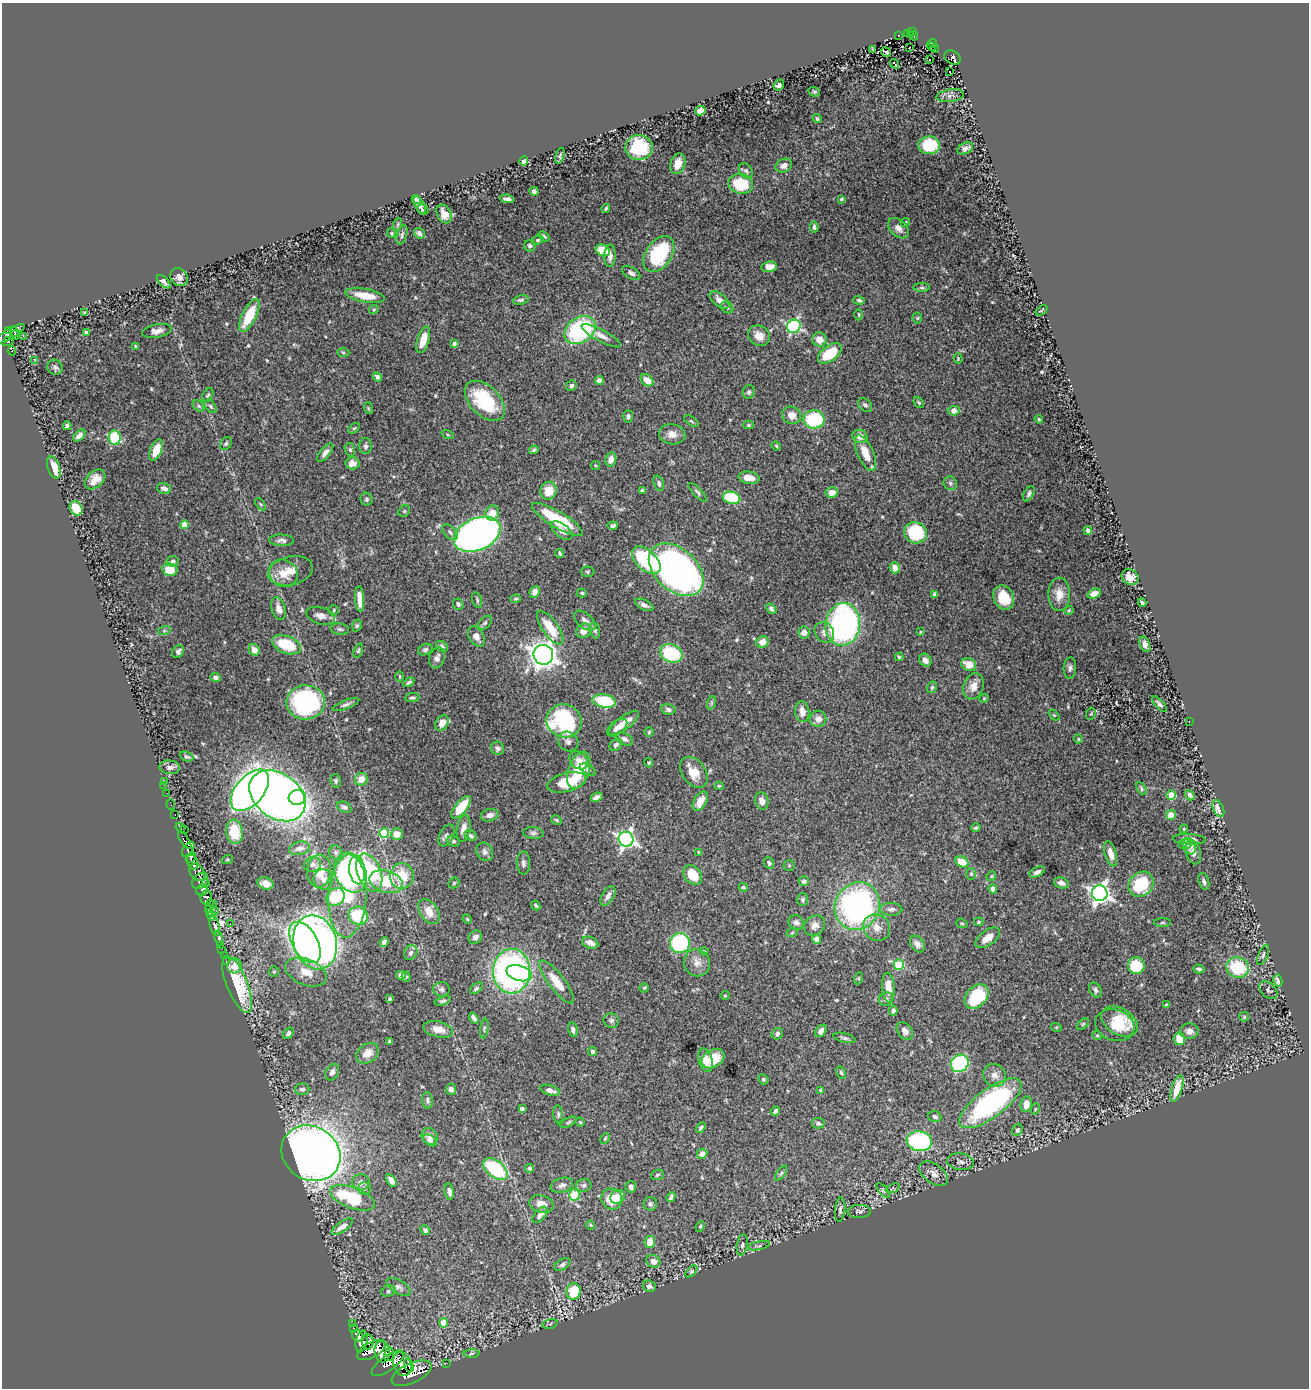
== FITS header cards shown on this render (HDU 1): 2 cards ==
NAXIS1  =                 1307
NAXIS2  =                 1386

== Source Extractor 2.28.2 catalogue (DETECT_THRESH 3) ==
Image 1307 x 1386 px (HDU 1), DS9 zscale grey, 1 PNG px = 1 image px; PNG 1311 x 1390 px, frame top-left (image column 1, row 1386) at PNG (2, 3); each listed source drawn as its Kron ellipse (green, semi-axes under 4 px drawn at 4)
Background 1.5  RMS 0.023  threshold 0.0704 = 3 sigma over >= 5 px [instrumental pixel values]
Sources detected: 546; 3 with non-positive FLUX_AUTO (blend fragments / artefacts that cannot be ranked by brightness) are neither listed nor drawn; of the other 543, the 500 brightest by FLUX_AUTO listed and drawn (43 fainter detections omitted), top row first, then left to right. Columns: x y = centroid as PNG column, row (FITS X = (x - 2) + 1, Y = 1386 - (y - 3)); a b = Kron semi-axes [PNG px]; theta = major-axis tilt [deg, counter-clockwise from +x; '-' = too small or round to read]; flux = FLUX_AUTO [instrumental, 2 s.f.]
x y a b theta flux
912 31 3 2 - 6.9
907 34 2 2 - 12
898 35 3 2 - 2.5
910 35 3 2 - 3.6
914 36 5 3 - 37
933 44 4 3 - 29
931 47 4 3 - 26
909 48 2 2 - 2.8
935 48 4 2 - 33
873 49 3 2 - 1.8
886 52 5 3 - 1.8
953 58 8 6 -31 85
930 60 3 2 - 8.6
894 64 5 2 - 2.1
950 71 3 2 - 6.4
779 85 6 5 - 6.5
814 92 6 4 -20 2.3
950 96 14 6 8 6.4
700 111 5 4 - 10
817 119 5 3 - 2.1
929 145 11 9 -2 64
639 147 13 12 - 83
965 148 8 5 23 5.4
560 156 8 4 75 2.6
524 161 4 3 - 4
678 164 10 7 72 19
784 166 8 6 25 8.6
746 171 8 6 -53 4
741 184 12 10 -12 65
534 191 4 4 - 4.3
416 199 4 3 - 3.2
507 199 7 4 -7 5.9
841 199 4 3 - 2.1
420 205 9 4 -63 8.6
606 208 4 3 - 2.5
423 210 6 5 - 2.7
444 214 10 7 -62 15
905 222 5 4 - 2.2
398 224 6 4 71 1.9
814 227 5 3 - 3.3
898 228 12 8 -44 10
391 233 5 4 - 1.9
419 233 6 5 - 4.6
402 235 10 5 73 4
544 236 6 4 -37 2.6
537 240 6 4 26 2.2
530 246 6 5 - 4.1
603 250 7 5 -25 37
659 254 20 13 55 120
610 256 11 5 89 8.7
769 267 7 5 7 15
631 273 10 5 -33 5.6
179 277 9 8 - 8
164 282 8 4 -43 6
922 288 8 4 0 3
365 296 20 6 -10 31
521 300 8 4 10 3.5
719 300 12 6 -39 11
859 300 6 4 -16 2.9
727 307 6 5 - 3.3
374 309 5 3 - 1.6
1041 310 6 2 35 1.7
85 313 4 3 - 2.6
249 315 18 7 63 53
859 315 6 3 -90 1.7
917 318 5 5 - 1.8
794 326 7 6 - 280
8 330 3 2 - 44
580 330 17 12 35 180
157 331 15 6 11 9.3
14 332 6 3 -50 110
86 333 4 3 - 4.2
10 334 17 5 31 60
15 335 5 3 - 38
23 336 2 2 - 22
601 336 22 6 -28 12
759 336 11 9 -32 14
423 340 14 6 74 25
819 340 7 7 - 17
8 341 6 3 33 130
454 344 4 4 - 4.6
136 346 4 3 - 2.6
12 351 5 3 - 26
343 352 6 4 -3 2.1
830 353 14 7 36 56
958 358 5 4 - 1.7
35 360 3 3 - 1.9
55 367 8 7 - 4
377 377 5 4 - 3.7
599 380 4 4 - 7.5
647 380 7 5 -40 18
571 386 5 5 - 4.1
749 392 7 6 - 4.1
208 395 8 4 57 2.7
485 401 24 14 -46 93
919 403 6 4 -50 2.5
865 405 8 6 -42 3.8
198 406 6 4 -42 2.9
211 406 8 5 -47 3.6
368 408 6 4 -71 2.2
954 411 6 4 3 14
792 415 10 8 -23 14
628 416 6 5 - 3.9
814 419 10 9 - 110
1039 419 4 3 - 1.7
691 421 8 3 -34 2
749 425 5 4 - 2.6
67 426 4 4 - 4.8
354 428 6 3 35 2
672 434 13 10 -10 13
447 435 6 3 -19 1.6
79 436 7 4 44 9.3
860 436 8 6 -21 13
115 438 7 6 - 73
226 443 7 5 57 3.1
366 446 8 6 89 4.7
776 446 5 4 - 1.9
156 450 11 6 67 22
350 450 7 5 -73 3.3
534 450 5 4 - 3
325 453 11 5 51 7.7
865 453 19 8 -66 28
611 459 7 5 77 9.9
353 463 7 6 - 9.5
596 466 5 3 - 1.6
54 467 11 6 -71 32
749 478 10 6 -10 18
95 479 12 8 43 17
659 483 8 5 -72 5.3
950 483 7 6 - 3.7
164 488 7 5 -18 6.9
549 491 9 8 - 28
642 491 4 3 - 3.5
698 492 12 4 -47 3.9
832 492 6 5 - 17
1029 494 8 5 62 4.2
732 498 9 6 -14 88
366 499 6 6 - 3.7
260 504 7 3 -52 2
76 508 8 6 -57 47
404 511 6 5 - 2.1
492 513 7 6 - 21
557 519 29 8 -31 92
184 525 4 4 - 21
613 526 5 4 - 4
562 531 12 6 -38 11
1088 531 4 4 - 4.3
450 532 10 5 -45 5.1
916 533 11 10 - 98
477 534 24 16 24 1100
282 540 12 5 -3 6.2
560 553 4 3 - 2.5
646 560 17 10 -43 120
173 561 6 5 - 4.6
895 568 5 5 - 11
170 570 8 6 -10 31
676 570 32 21 -42 770
290 571 23 14 13 28
588 572 7 5 -2 2.5
283 573 15 13 -31 22
1130 577 9 7 -34 13
535 592 6 5 - 10
582 593 5 4 - 2.1
935 594 4 3 - 4.1
1059 594 17 11 89 18
1094 594 7 5 23 9.2
1004 597 12 10 -65 36
360 599 13 4 -86 18
516 599 5 4 - 2.4
477 600 8 4 -75 3
1142 603 4 3 - 3.2
458 604 6 5 - 3.5
644 605 10 5 -26 6.6
278 609 11 7 -75 13
771 609 6 4 -48 4.5
334 610 5 4 - 2.1
1069 610 4 4 - 1.8
321 616 15 8 -17 11
585 621 13 7 -40 7.9
485 623 8 5 44 3.7
843 624 21 17 84 370
357 625 6 4 73 2.6
550 628 20 7 -55 41
340 629 9 5 -8 3.7
595 630 8 5 -73 3.2
164 631 6 4 18 2.6
584 631 8 6 44 14
804 632 6 6 - 11
920 632 3 2 - 1.6
824 633 11 9 -54 8.1
476 637 11 7 -57 11
763 642 6 5 - 13
1145 644 8 5 -67 8
286 645 15 8 -22 58
442 646 6 5 - 4.3
254 650 6 5 - 12
358 650 7 4 72 2.8
425 650 7 5 23 4.2
178 651 7 5 51 4.4
671 653 12 9 -22 92
543 655 10 9 - 1300
899 657 4 3 - 2.6
437 658 11 7 71 7.1
925 660 7 5 -54 9.1
969 664 8 6 -30 20
1070 668 10 6 88 5
400 676 5 2 - 1.7
216 677 5 4 - 4.9
409 682 6 3 35 3.3
973 686 13 10 72 16
932 687 6 5 - 2.4
412 698 7 4 9 3.2
984 698 4 4 - 1.7
604 701 12 6 -9 88
306 702 19 17 3 230
711 703 7 4 71 2.3
346 704 14 4 21 4.7
1159 704 10 4 -48 4
668 709 7 5 -12 4.9
802 712 10 7 -83 14
1091 714 6 5 - 2.2
1054 715 6 4 -43 1.8
818 719 8 8 - 11
564 721 18 16 -24 180
1189 721 3 2 - 57
442 723 8 6 60 15
624 723 18 6 37 23
617 728 12 6 37 10
649 732 5 4 - 2.3
624 739 9 5 -27 5.9
1078 739 4 4 - 1.6
568 742 11 9 -36 7.3
616 745 7 5 41 4
497 748 7 6 - 5
186 757 7 4 -22 2.8
579 760 10 8 -40 13
649 763 5 4 - 2
170 767 10 7 -4 6.8
579 770 19 10 70 50
588 770 9 5 -31 3.8
694 772 17 11 -53 28
361 779 6 6 - 15
164 781 4 2 - 1.7
336 781 7 5 -80 2.7
567 782 20 9 14 47
164 785 2 2 - 2.9
719 786 5 4 - 2.2
1141 789 7 4 -58 2.7
250 790 24 14 49 670
167 793 2 2 - 1.9
1171 795 4 4 - 56
1190 795 5 4 - 4.9
277 796 31 22 -37 1400
297 797 8 7 - 65
597 797 6 4 25 6.3
700 801 10 6 60 22
762 801 8 6 -75 9.2
171 804 5 2 - 7.4
344 807 7 5 -26 4.3
461 807 13 6 51 51
1218 809 9 5 -67 16
175 815 3 2 - 8.9
490 815 9 6 14 8.5
1171 815 5 5 - 27
556 820 6 4 -28 2.2
180 828 5 3 - 7.1
976 828 4 3 - 2.6
463 829 13 6 81 15
1184 829 4 3 - 1.6
184 830 3 2 - 7.2
234 832 12 8 -83 54
384 833 5 5 - 56
533 833 10 5 -5 4.4
397 834 6 6 - 16
446 835 12 6 63 6.2
471 836 6 5 - 3.5
626 839 7 7 - 570
1189 839 16 5 -3 11
185 840 10 4 -55 26
453 841 7 5 -14 3.1
1185 844 6 5 - 4.8
1189 846 8 6 -71 5.3
299 848 10 6 11 9.3
188 849 8 4 53 120
336 852 7 6 - 4
485 852 10 8 -59 6
699 852 4 3 - 3.4
1193 852 12 7 -72 9.8
1111 854 13 5 -73 13
191 858 6 3 46 270
227 860 5 3 - 1.8
192 862 7 5 -71 990
962 862 7 5 -33 28
523 863 11 6 -89 5.6
769 863 6 5 - 4.1
313 864 9 7 26 6.2
789 865 5 5 - 1.9
357 870 14 8 -83 130
319 871 16 12 85 29
197 872 9 7 -58 220
369 872 20 11 -69 150
1037 872 8 4 27 5.6
350 873 20 15 -66 260
971 874 6 5 - 2.9
693 875 11 8 -49 33
402 876 13 11 85 49
991 876 5 4 - 2
323 880 10 9 - 9.6
200 881 9 6 45 51
804 881 5 5 - 4.5
1204 881 9 5 -75 4.3
386 882 17 11 -15 61
206 883 3 2 - 69
266 883 8 6 -18 14
454 883 6 5 - 2.3
1061 883 8 5 -17 7.7
1141 884 13 11 43 74
743 887 4 3 - 2.3
993 889 4 4 - 8.2
202 890 6 5 - 180
1100 893 8 8 - 820
347 896 41 19 86 110
608 896 11 6 58 7.2
206 897 7 5 80 78
335 897 10 8 37 62
803 900 6 5 - 3.2
210 904 3 2 - 17
214 905 2 2 - 5.6
536 905 5 4 - 2.7
857 906 24 22 63 420
209 909 4 3 - 61
891 909 11 6 1 6.5
216 911 2 2 - 6
209 912 3 3 - 93
429 912 14 8 -55 15
211 916 5 4 - 160
358 916 10 9 - 80
467 919 5 4 - 1.8
796 922 8 7 - 7.4
979 922 5 4 - 2
1162 922 8 4 0 2.2
230 923 3 3 - 2.7
962 923 6 4 -20 2
215 926 10 5 -75 380
815 926 11 9 39 10
877 927 14 12 -47 18
792 933 6 3 19 1.9
475 937 7 6 - 6.8
219 938 7 3 -80 22
988 938 14 7 36 19
817 939 4 4 - 11
305 942 23 12 -60 480
315 942 27 21 -74 1300
384 942 5 4 - 5.3
590 943 8 5 -20 11
680 943 10 10 - 160
917 944 9 6 -54 7.7
221 945 3 2 - 11
222 949 2 2 - 9.5
704 951 4 3 - 2
411 953 7 6 - 5.6
224 955 2 2 - 1.6
1263 955 11 4 67 3.8
226 961 3 2 - 15
697 963 14 13 - 14
899 965 5 5 - 91
235 966 7 7 - 19
1136 966 8 8 - 56
1238 967 11 10 - 76
1199 969 5 4 - 4
512 971 22 18 -89 490
274 972 5 5 - 2
306 972 21 13 -22 25
519 973 13 7 -16 160
401 975 5 4 - 5.3
406 977 5 4 - 2.2
859 978 6 4 71 2.1
1278 980 6 4 -79 8.6
557 982 26 8 -52 32
237 984 30 10 -68 57
888 987 15 6 -85 20
476 988 7 4 39 3.5
644 988 4 4 - 2
441 989 8 7 - 4.8
1095 990 8 6 -58 4.7
1268 990 10 7 -41 3.6
725 995 5 4 - 1.8
976 997 14 10 50 82
389 999 3 3 - 2.3
886 999 7 6 - 4.9
443 1001 8 4 17 3.4
1167 1005 4 3 - 3
893 1011 5 4 - 5.1
1244 1017 5 5 - 2
474 1018 6 4 -54 7.5
611 1020 8 7 - 4.2
1119 1022 20 13 -31 46
1083 1024 7 4 45 2.4
1115 1025 20 15 -20 29
1056 1027 5 3 - 1.6
438 1029 15 7 -12 17
484 1029 10 3 81 1.9
573 1030 7 4 -78 4.8
821 1031 7 5 52 7.1
905 1031 10 7 -50 8.9
1189 1031 9 8 - 11
288 1033 6 4 52 3.9
777 1034 6 5 - 4.8
1097 1035 5 4 - 2
844 1038 11 4 -14 4.1
1179 1039 6 6 - 25
389 1041 3 3 - 2
592 1052 4 4 - 4.8
367 1053 12 9 37 18
713 1059 12 9 31 34
706 1060 12 7 -75 19
960 1063 9 8 - 170
332 1072 9 6 62 6.8
841 1073 7 4 -63 2.7
995 1075 12 11 - 12
763 1079 5 5 - 2.6
1177 1088 14 5 73 27
302 1089 7 5 1 4.5
451 1089 6 5 - 6.4
550 1090 10 5 -17 8.5
820 1090 4 3 - 2.2
428 1100 8 5 -84 4
990 1103 37 14 37 310
1026 1104 8 6 80 15
522 1109 4 3 - 3.3
1035 1109 6 3 72 1.6
775 1111 5 4 - 4.1
558 1114 9 5 -85 3.3
935 1117 6 5 - 4.4
568 1122 9 4 30 2.6
580 1122 4 3 - 1.9
818 1123 6 5 - 4.2
701 1128 6 4 57 3.1
1017 1130 6 5 - 3.5
430 1136 9 7 -45 9.5
605 1138 5 3 - 1.6
430 1140 8 5 -34 4.5
919 1141 13 10 -9 220
311 1153 31 26 -33 1700
702 1154 5 5 - 9.1
960 1162 13 8 -8 7.5
530 1168 4 4 - 2.5
495 1169 14 8 -39 120
781 1173 9 3 56 2.6
933 1174 16 9 -35 13
657 1175 7 5 19 2.8
391 1181 7 4 -59 10
361 1182 8 8 - 7.5
562 1185 11 7 17 7.2
584 1185 8 6 16 4.3
631 1187 6 5 - 5.4
893 1188 7 4 20 1.9
364 1189 6 6 - 3.6
883 1191 9 4 -48 2.8
449 1192 8 4 -80 6.1
574 1195 5 5 - 81
618 1197 8 6 38 18
671 1197 5 4 - 4.3
352 1198 23 10 -20 110
612 1199 11 10 - 35
541 1204 12 8 -17 13
650 1204 7 6 - 3.9
840 1210 12 5 84 4.6
859 1211 11 6 2 4.9
540 1215 10 5 50 6.7
591 1225 4 4 - 1.6
700 1226 5 4 - 2.2
342 1227 12 5 35 9.2
425 1230 5 4 - 4.3
650 1242 6 5 - 23
742 1245 11 5 80 4.6
759 1246 11 3 11 2.3
653 1261 7 6 - 11
562 1265 9 5 34 4.2
691 1271 7 4 45 2.3
649 1286 6 5 - 6.3
399 1287 13 6 -32 6.1
388 1291 7 5 18 3.5
574 1291 8 7 - 51
353 1323 4 2 - 8.6
444 1323 4 4 - 34
550 1324 7 4 15 2.5
354 1328 3 2 - 11
357 1336 6 5 - 260
362 1341 11 5 78 390
368 1342 8 5 89 8.8
371 1350 16 7 29 480
382 1352 10 7 -77 640
389 1354 7 5 76 140
472 1354 8 4 1 3
388 1363 19 7 36 640
447 1363 3 2 - 4.6
402 1364 12 8 -70 1000
409 1365 7 4 -66 370
412 1373 22 9 25 1400
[43 fainter detections neither listed nor drawn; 3 non-positive-flux detections neither listed nor drawn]